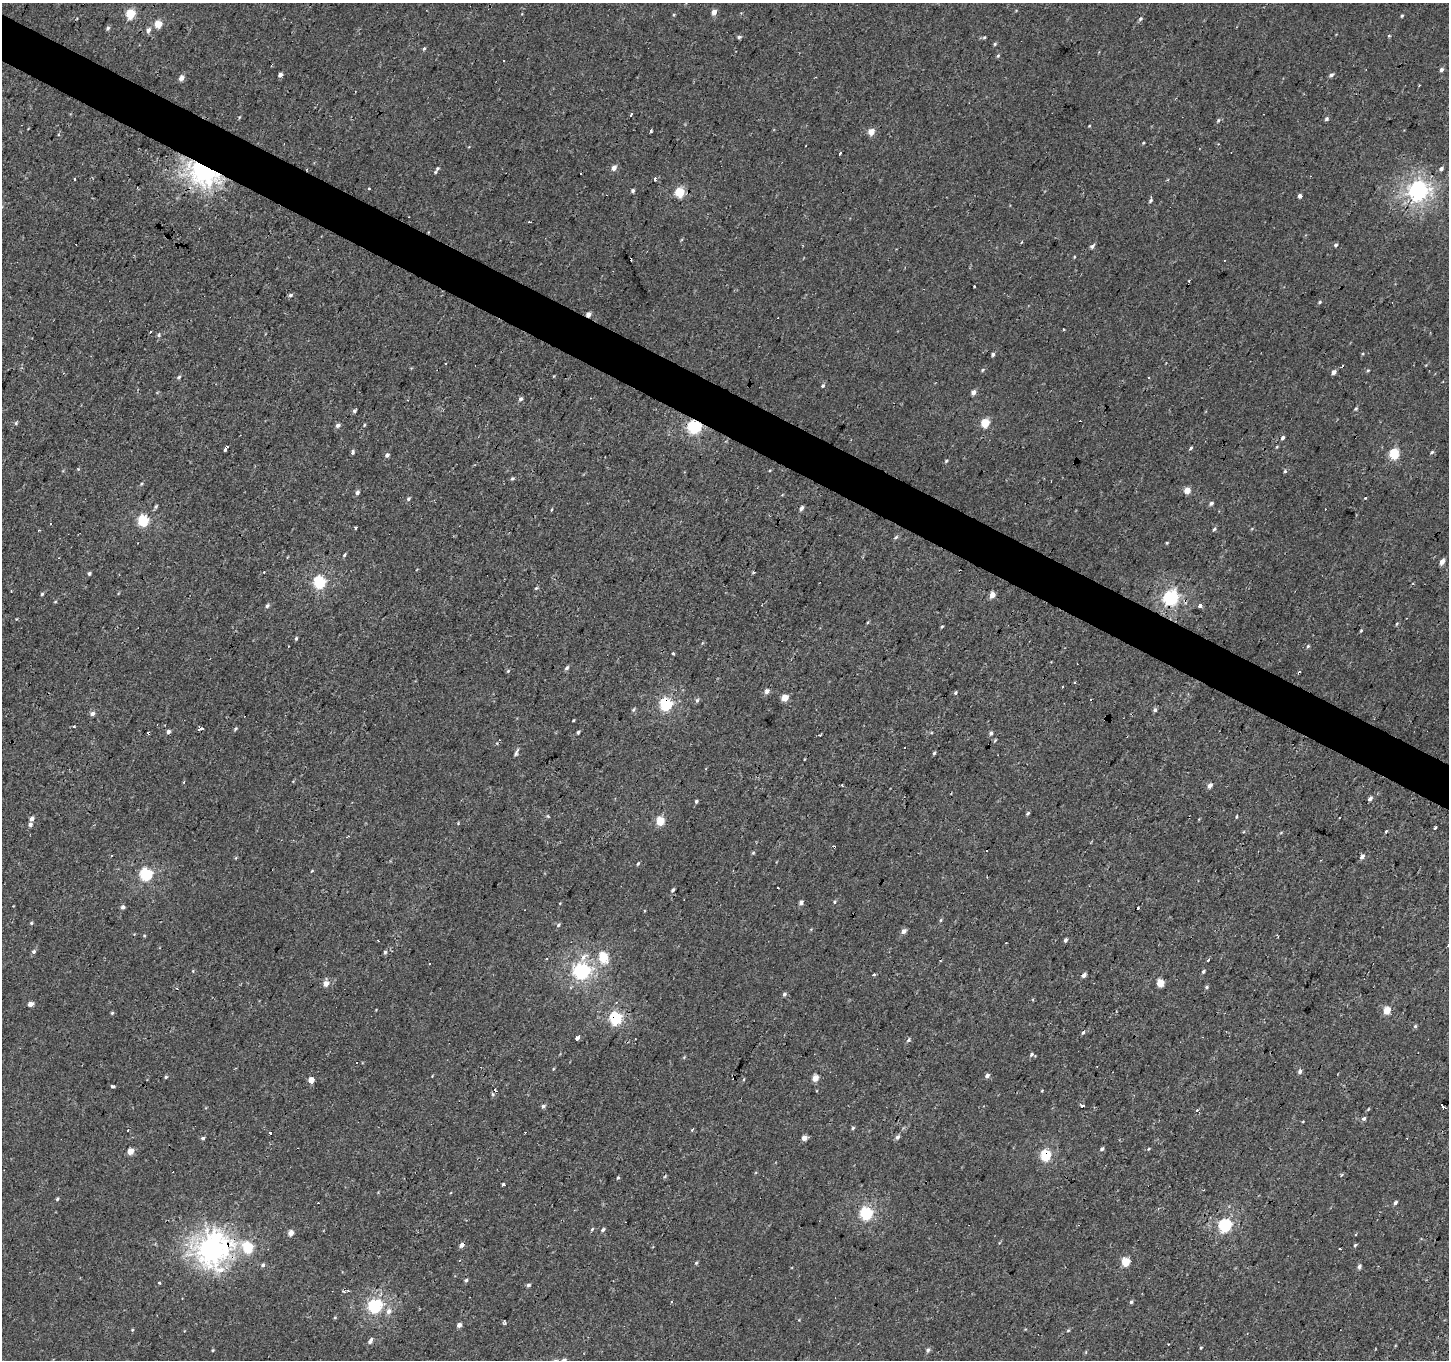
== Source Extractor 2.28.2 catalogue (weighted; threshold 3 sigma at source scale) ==
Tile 11 of 4 x 4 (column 3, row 3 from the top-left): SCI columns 2898-4344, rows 1617-2974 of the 5792 x 5881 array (HDU 1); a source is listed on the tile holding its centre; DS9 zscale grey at full resolution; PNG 1451 x 1362 px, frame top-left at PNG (2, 3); no overlay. Shown black and unused: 3% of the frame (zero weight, under 2 of 3 exposures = <1% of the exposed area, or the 3 px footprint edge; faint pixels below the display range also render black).
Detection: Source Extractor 2.28.2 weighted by HDU 2 'WHT'; one run over the whole footprint, this tile lists its part. Background -5.20e-04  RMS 0.004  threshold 0.0181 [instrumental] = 3 sigma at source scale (4.5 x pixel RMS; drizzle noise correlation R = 1.50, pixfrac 1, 0.0396/0.0396 arcsec/px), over >= 5 px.
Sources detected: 269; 32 cosmic-ray / hot-pixel residue — not listed; the other 237 listed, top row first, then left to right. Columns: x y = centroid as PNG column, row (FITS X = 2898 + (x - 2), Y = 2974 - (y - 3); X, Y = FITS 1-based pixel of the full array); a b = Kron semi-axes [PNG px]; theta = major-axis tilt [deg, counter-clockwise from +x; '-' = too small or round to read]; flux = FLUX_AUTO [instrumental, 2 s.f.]
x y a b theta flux
714 12 5 4 - 2.9
130 14 5 5 - 20
674 15 4 3 - 0.37
1402 16 4 3 - 0.48
1140 19 6 5 - 0.79
158 24 5 4 - 11
108 28 6 4 53 0.82
148 30 7 6 - 1.6
1389 36 5 3 - 0.37
739 37 5 4 - 0.88
984 37 5 3 - 0.54
995 44 5 4 - 0.56
424 49 5 4 - 0.55
998 56 5 4 - 0.5
1441 70 5 4 - 1.1
280 75 4 4 - 1.4
1332 75 6 4 33 0.93
181 78 5 4 - 2.5
631 114 4 3 - 0.87
239 117 5 3 - 0.37
1326 119 5 5 - 0.82
1218 120 6 4 68 0.6
1089 126 4 3 - 0.28
650 131 3 3 - 2.7
871 131 5 4 - 5.2
1143 143 4 3 - 0.37
840 154 3 3 - 1
438 168 4 4 - 0.57
614 168 5 5 - 2.4
1441 168 6 5 - 1
204 170 9 7 -26 370
435 172 5 3 - 0.39
580 174 3 2 - 0.78
654 179 3 3 - 1.5
633 191 5 4 - 0.79
1417 191 7 7 - 180
680 192 5 5 - 21
1300 196 4 4 - 1.2
1150 201 6 5 - 0.72
529 222 4 2 - 0.35
1021 242 4 3 - 0.35
1336 245 4 4 - 0.94
1092 246 6 4 41 1
1074 257 4 3 - 0.32
1189 281 3 2 - 0.43
290 295 6 5 - 0.79
1320 302 5 4 - 0.47
589 314 4 4 - 2.6
1064 329 3 2 - 0.76
159 335 6 5 - 0.71
993 354 4 4 - 0.85
983 370 5 4 - 0.52
1368 371 4 4 - 0.51
1334 372 5 4 - 1.6
179 377 5 4 - 0.53
823 385 5 5 - 0.71
973 392 4 4 - 2.5
520 399 6 5 - 0.95
1356 409 5 4 - 0.54
354 411 5 4 - 0.75
15 423 5 3 - 0.54
985 423 5 5 - 13
338 425 6 5 - 1.2
364 425 4 4 - 0.39
694 427 6 6 - 68
1283 438 5 4 - 0.9
1191 448 4 3 - 0.63
225 449 6 3 51 2.4
352 452 4 4 - 1.1
1432 452 6 4 30 0.63
1394 454 5 5 - 22
387 455 4 4 - 1.3
946 461 5 4 - 0.5
1285 471 5 3 - 0.5
512 479 5 4 - 0.61
1187 490 4 4 - 5.6
357 493 5 4 - 1.3
1365 498 3 2 - 0.96
408 499 6 5 - 0.73
1211 503 6 5 - 0.88
156 507 6 4 70 0.62
801 508 5 4 - 1.6
143 521 6 5 - 40
356 528 3 3 - 1.1
1214 529 6 3 53 0.69
896 537 6 5 - 0.77
1167 543 4 3 - 0.41
344 555 5 3 - 0.58
1442 561 6 4 56 2.4
263 572 3 2 - 0.5
753 572 4 4 - 0.39
89 574 4 4 - 0.74
319 582 5 5 - 53
536 588 6 4 43 0.49
42 594 4 4 - 0.52
992 595 4 4 - 4.5
1170 598 6 6 - 100
55 602 5 3 - 0.33
267 606 5 4 - 0.88
1200 606 4 3 - 4.9
868 622 4 3 - 0.47
1396 624 5 3 - 0.39
942 627 4 3 - 0.42
296 638 5 4 - 0.6
1308 646 5 4 - 0.51
672 653 4 3 - 1.2
567 668 7 5 44 0.88
508 671 5 4 - 0.51
1074 682 3 3 - 0.46
767 691 5 4 - 2.3
955 693 5 4 - 0.63
785 698 5 4 - 6.5
697 700 6 5 - 0.82
665 704 6 5 - 53
633 710 6 5 - 0.66
1155 710 5 4 - 1
92 714 5 5 - 1.5
573 720 3 2 - 0.35
74 727 3 3 - 0.57
201 728 5 3 - 1.1
235 729 7 3 46 0.53
168 732 4 4 - 1.2
578 732 5 4 - 0.72
991 733 5 4 - 0.93
820 735 3 2 - 0.44
934 753 4 3 - 0.65
516 754 7 5 59 1
842 785 3 2 - 0.4
1210 786 5 4 - 2
1370 798 4 4 - 2.2
696 801 5 4 - 0.58
1028 813 5 4 - 0.65
548 816 5 3 - 0.44
1236 817 4 3 - 0.48
32 819 5 4 - 1.3
660 821 5 5 - 15
30 825 5 5 - 1.1
1435 828 3 3 - 3.2
1386 831 6 3 53 0.41
1281 833 5 3 - 0.4
348 836 5 2 - 0.5
834 847 4 2 - 0.53
753 853 4 4 - 0.43
1362 856 7 5 48 1.2
638 864 6 4 62 0.49
312 871 5 3 - 0.38
146 874 6 5 - 53
673 890 5 3 - 0.81
835 902 5 4 - 0.54
801 903 5 4 - 1.3
123 907 4 4 - 1.2
941 920 5 4 - 0.45
31 923 5 4 - 0.55
558 925 6 4 38 0.61
903 931 5 5 - 2.1
144 936 5 3 - 0.33
1065 940 4 4 - 0.92
34 951 6 5 - 0.97
385 952 6 4 76 0.72
584 957 16 6 43 2.7
603 957 6 5 - 18
1208 960 3 3 - 0.59
581 971 7 6 - 120
1203 972 5 4 - 0.63
874 975 4 3 - 0.58
1084 975 5 4 - 1.4
326 983 6 5 - 3.3
1160 983 5 5 - 9.9
1207 987 5 4 - 0.59
784 994 5 5 - 0.91
31 1004 4 4 - 3.6
1387 1010 5 4 - 8.3
112 1013 5 4 - 0.5
615 1018 6 6 - 61
1415 1026 5 5 - 0.6
1083 1032 6 4 60 0.67
577 1038 4 3 - 3.9
908 1040 6 4 44 0.84
1031 1055 6 5 - 0.78
1300 1071 6 5 - 1
987 1076 5 4 - 1.3
166 1077 4 3 - 0.57
815 1078 4 4 - 5.5
311 1080 3 3 - 120
113 1086 4 3 - 0.9
1042 1091 4 3 - 0.35
1082 1105 3 3 - 2.4
1442 1105 4 2 - 0.79
543 1106 5 4 - 0.91
1364 1118 6 5 - 0.87
853 1128 4 4 - 0.62
128 1130 3 2 - 0.93
692 1130 4 3 - 0.53
270 1133 3 3 - 8.2
897 1137 7 5 49 1.1
203 1138 5 4 - 0.74
804 1138 4 4 - 2.9
1102 1149 5 4 - 0.79
1148 1149 4 3 - 0.33
130 1151 5 4 - 5.8
1045 1155 5 5 - 32
618 1178 5 4 - 0.46
503 1184 4 3 - 1.2
57 1199 4 3 - 0.68
1395 1203 5 4 - 0.81
866 1213 6 6 - 44
1224 1225 6 6 - 52
592 1229 6 3 54 0.47
603 1230 5 4 - 0.91
291 1233 5 4 - 3.1
1355 1234 3 2 - 0.34
462 1245 6 5 - 1.6
1355 1245 5 3 - 0.52
248 1247 6 5 - 29
1340 1248 3 3 - 1.9
211 1249 12 11 - 360
1125 1262 5 5 - 12
696 1263 5 4 - 0.49
263 1265 5 5 - 0.84
1359 1266 6 5 - 0.96
466 1280 5 5 - 0.6
159 1283 3 3 - 0.77
528 1285 5 4 - 0.72
348 1290 3 3 - 0.59
672 1301 3 3 - 3.3
1131 1302 5 4 - 0.7
375 1306 6 6 - 75
388 1311 8 6 66 1.9
335 1317 5 3 - 0.35
459 1325 4 4 - 1.9
132 1330 4 3 - 0.38
1068 1330 5 4 - 0.43
370 1341 9 4 64 1.4
1201 1348 4 3 - 0.38
928 1349 7 4 27 0.89
213 1350 4 4 - 0.41
1086 1352 6 3 72 0.39
Overlapping masked pixels (flux is a lower limit): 10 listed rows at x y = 204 170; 589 314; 694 427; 665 704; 991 733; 834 847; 615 1018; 1045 1155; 462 1245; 211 1249